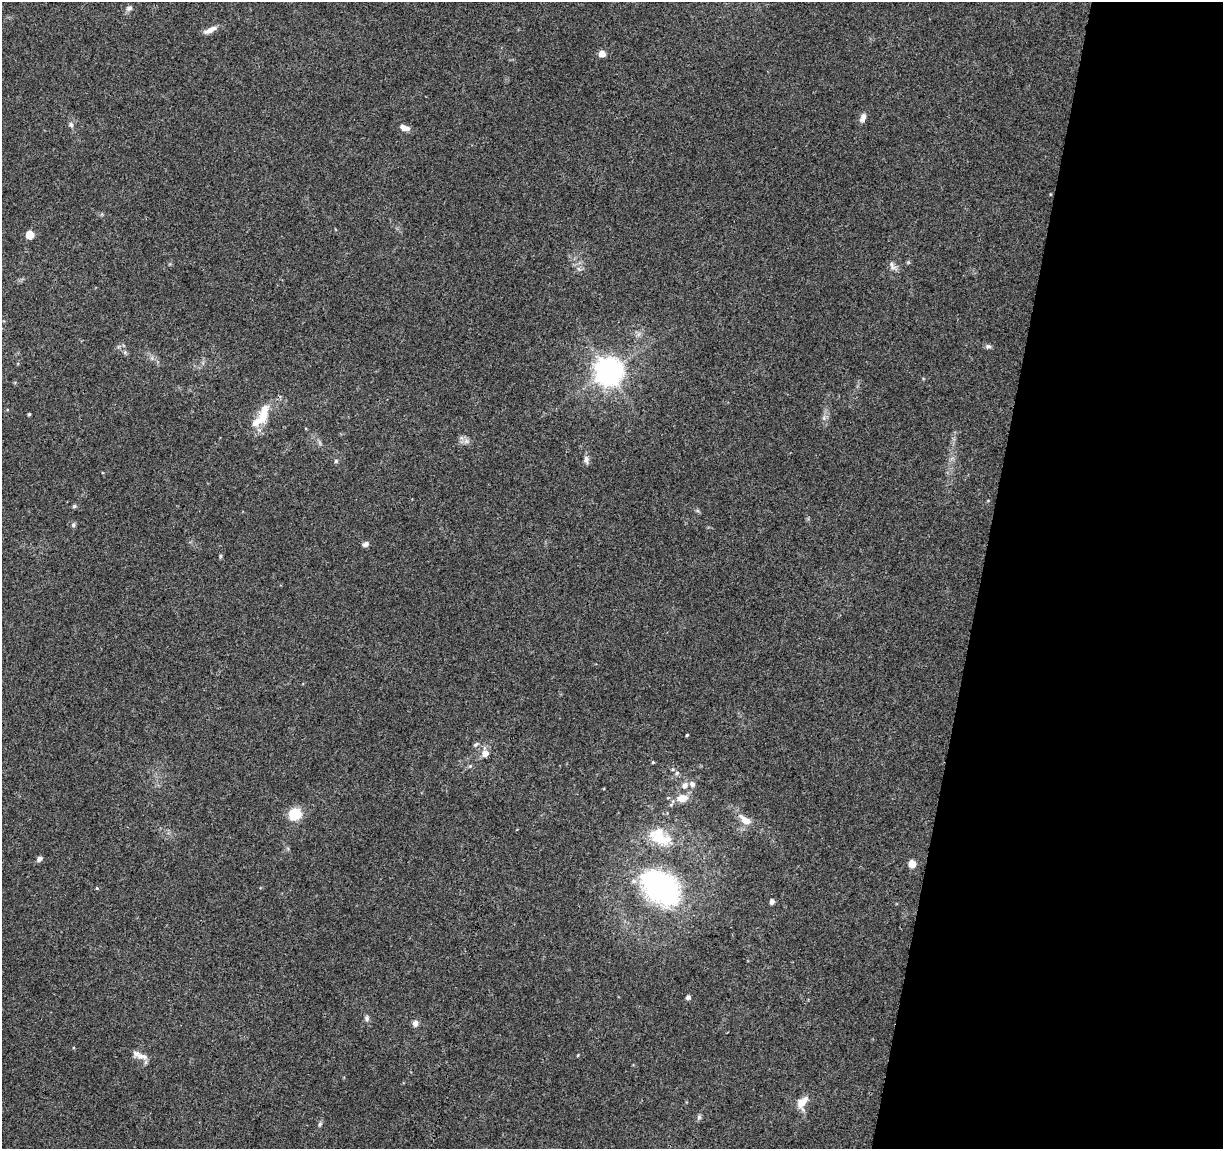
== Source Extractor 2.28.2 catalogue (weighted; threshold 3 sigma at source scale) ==
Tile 8 of 4 x 4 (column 4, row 2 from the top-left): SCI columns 3663-4883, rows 2519-3665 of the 4891 x 5096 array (HDU 1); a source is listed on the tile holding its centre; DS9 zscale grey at full resolution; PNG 1225 x 1151 px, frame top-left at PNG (2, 2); no overlay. Shown black and unused: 20% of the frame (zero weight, under 3 of 4 exposures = <1% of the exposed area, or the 3 px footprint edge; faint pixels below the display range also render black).
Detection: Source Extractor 2.28.2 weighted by HDU 2 'WHT'; one run over the whole footprint, this tile lists its part. Background 0.0914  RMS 0.0061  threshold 0.0273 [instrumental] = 3 sigma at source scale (4.5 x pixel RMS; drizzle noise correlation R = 1.50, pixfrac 1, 0.0396/0.0396 arcsec/px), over >= 5 px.
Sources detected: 46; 6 inside a brighter listed object's ellipse — not listed separately; the other 40 listed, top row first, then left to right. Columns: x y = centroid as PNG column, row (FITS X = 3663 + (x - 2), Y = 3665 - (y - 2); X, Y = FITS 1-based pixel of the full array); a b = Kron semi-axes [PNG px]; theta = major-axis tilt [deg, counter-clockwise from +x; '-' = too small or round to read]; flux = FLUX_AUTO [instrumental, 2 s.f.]
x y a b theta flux
129 8 9 6 27 1.8
210 30 18 6 25 4.1
602 54 5 5 - 6.6
863 117 12 7 67 2.8
71 124 6 6 - 1.6
404 128 13 7 -20 3.3
30 235 5 5 - 15
892 266 14 6 -61 2.5
988 346 8 5 -15 1.4
608 371 9 8 - 710
29 414 4 3 - 0.66
263 414 27 13 64 13
586 459 11 6 -84 2.3
336 461 5 5 - 0.9
74 506 5 5 - 1.1
73 525 6 5 - 1.1
366 544 8 6 31 1.8
220 556 6 4 88 0.76
687 735 4 3 - 0.52
476 744 8 4 44 1
485 753 7 7 - 4.8
653 762 4 3 - 0.52
470 766 5 5 - 0.8
677 773 6 5 - 1.5
685 785 9 8 - 3
682 798 10 7 11 7.7
295 814 13 11 23 14
745 820 18 9 -33 5.8
658 838 28 17 -41 17
39 859 7 6 - 2
912 864 5 5 - 8.2
661 887 31 22 -35 130
772 901 5 4 - 2.4
688 997 5 4 - 2
367 1018 8 6 80 1.5
415 1023 7 6 - 2.8
141 1056 18 6 -15 4
802 1103 17 10 56 6.7
699 1117 6 6 - 1.1
320 1124 6 4 46 0.86